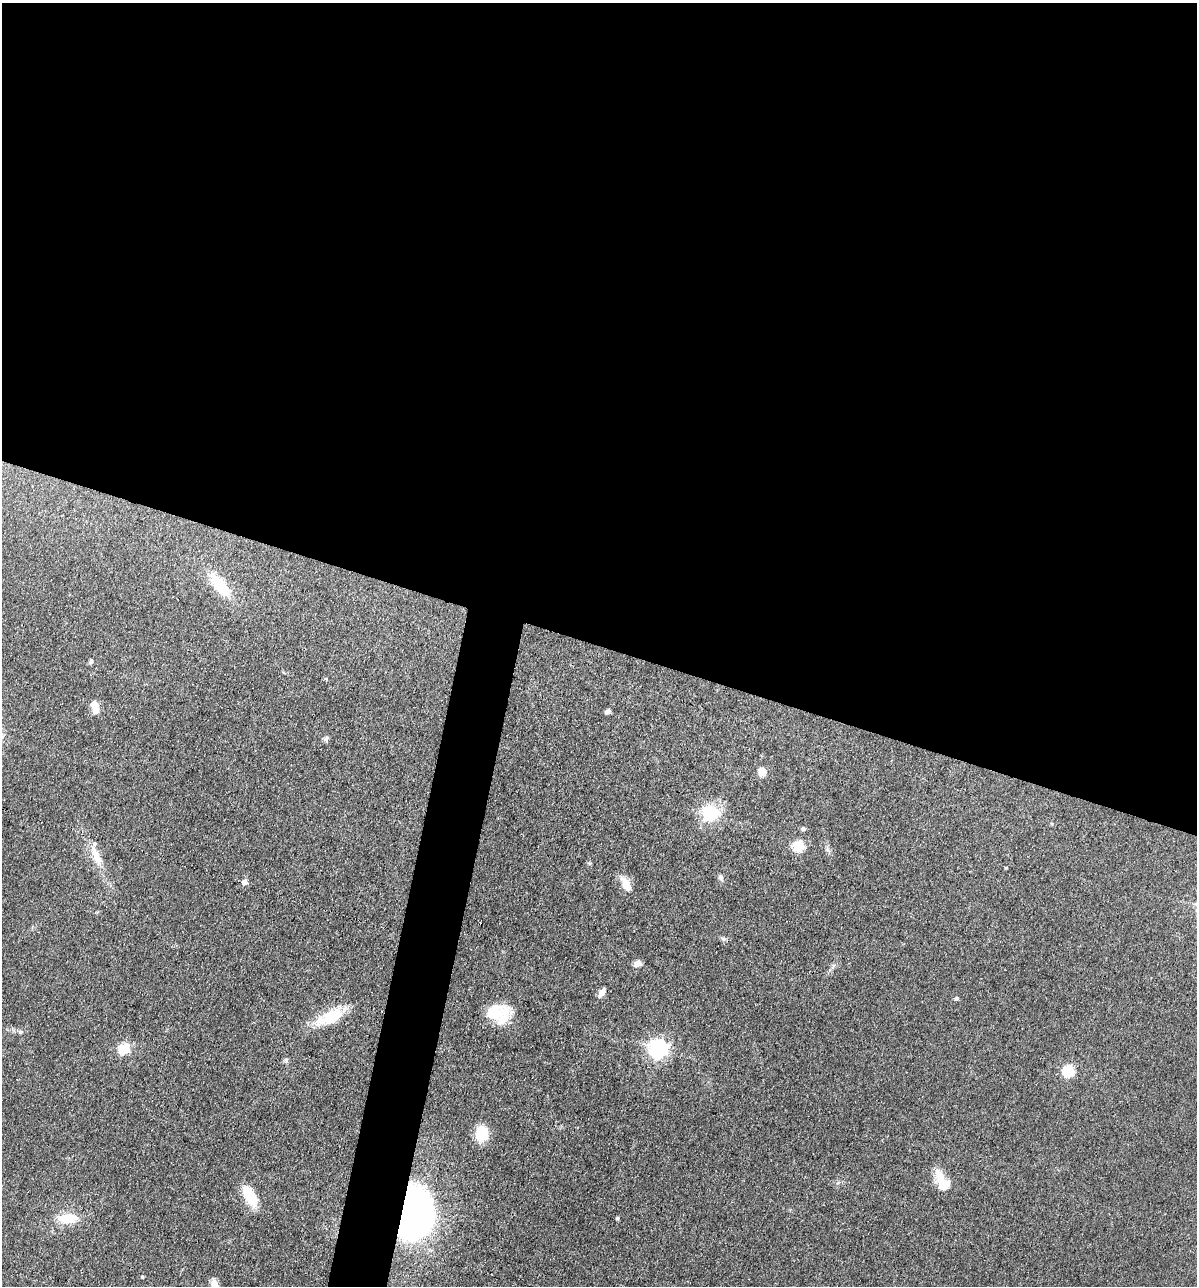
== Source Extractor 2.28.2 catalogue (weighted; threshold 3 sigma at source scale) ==
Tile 3 of 4 x 4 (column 3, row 1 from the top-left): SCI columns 2519-3713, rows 3855-5138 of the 5159 x 5138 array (HDU 1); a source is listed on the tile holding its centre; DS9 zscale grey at full resolution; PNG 1199 x 1288 px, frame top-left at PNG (2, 3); no overlay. Shown black and unused: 53% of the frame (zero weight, under 3 of 4 exposures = <1% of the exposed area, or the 3 px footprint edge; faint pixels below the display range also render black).
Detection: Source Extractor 2.28.2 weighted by HDU 2 'WHT'; one run over the whole footprint, this tile lists its part. Background 0.0814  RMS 0.0065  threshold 0.0291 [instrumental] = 3 sigma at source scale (4.5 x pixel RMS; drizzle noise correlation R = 1.50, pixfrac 1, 0.05/0.05 arcsec/px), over >= 5 px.
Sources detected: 35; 2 inside a brighter object's white glare — not listed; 1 inside a brighter listed object's ellipse — not listed separately; the other 32 listed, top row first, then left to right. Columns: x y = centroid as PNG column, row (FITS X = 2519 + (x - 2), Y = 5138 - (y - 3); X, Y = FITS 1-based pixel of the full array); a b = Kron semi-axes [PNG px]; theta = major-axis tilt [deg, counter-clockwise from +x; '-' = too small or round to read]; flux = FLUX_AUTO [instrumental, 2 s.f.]
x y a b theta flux
220 585 36 14 -50 22
91 661 7 5 68 1.4
94 704 5 5 - 9.5
608 711 7 5 25 1.7
326 738 8 6 46 1.5
762 772 6 6 - 14
710 813 24 22 4 23
803 828 6 5 - 1.4
798 846 6 6 - 39
95 854 32 10 -67 12
1006 868 5 3 - 0.55
721 877 7 6 - 1.7
244 882 5 5 - 4.6
626 884 18 9 -64 8.9
724 939 7 5 -11 1.3
637 963 9 7 34 3.3
602 993 12 6 58 4
956 998 5 5 - 1.2
497 1012 30 17 13 20
330 1017 39 15 26 23
20 1032 6 4 44 1
659 1048 7 7 - 270
124 1049 6 6 - 31
1069 1071 6 6 - 52
482 1134 14 11 86 21
940 1177 20 13 -74 10
249 1196 27 11 -60 17
414 1213 39 26 85 270
67 1218 27 11 1 14
617 1218 4 3 - 1.1
142 1276 4 4 - 0.68
214 1283 11 8 -68 3.8
Overlapping masked pixels (flux is a lower limit): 1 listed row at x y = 414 1213
Isophote crosses this tile's border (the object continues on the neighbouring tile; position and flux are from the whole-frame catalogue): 1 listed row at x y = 214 1283
Unlisted compact peaks at least as high as the median listed source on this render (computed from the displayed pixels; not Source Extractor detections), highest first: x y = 833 966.